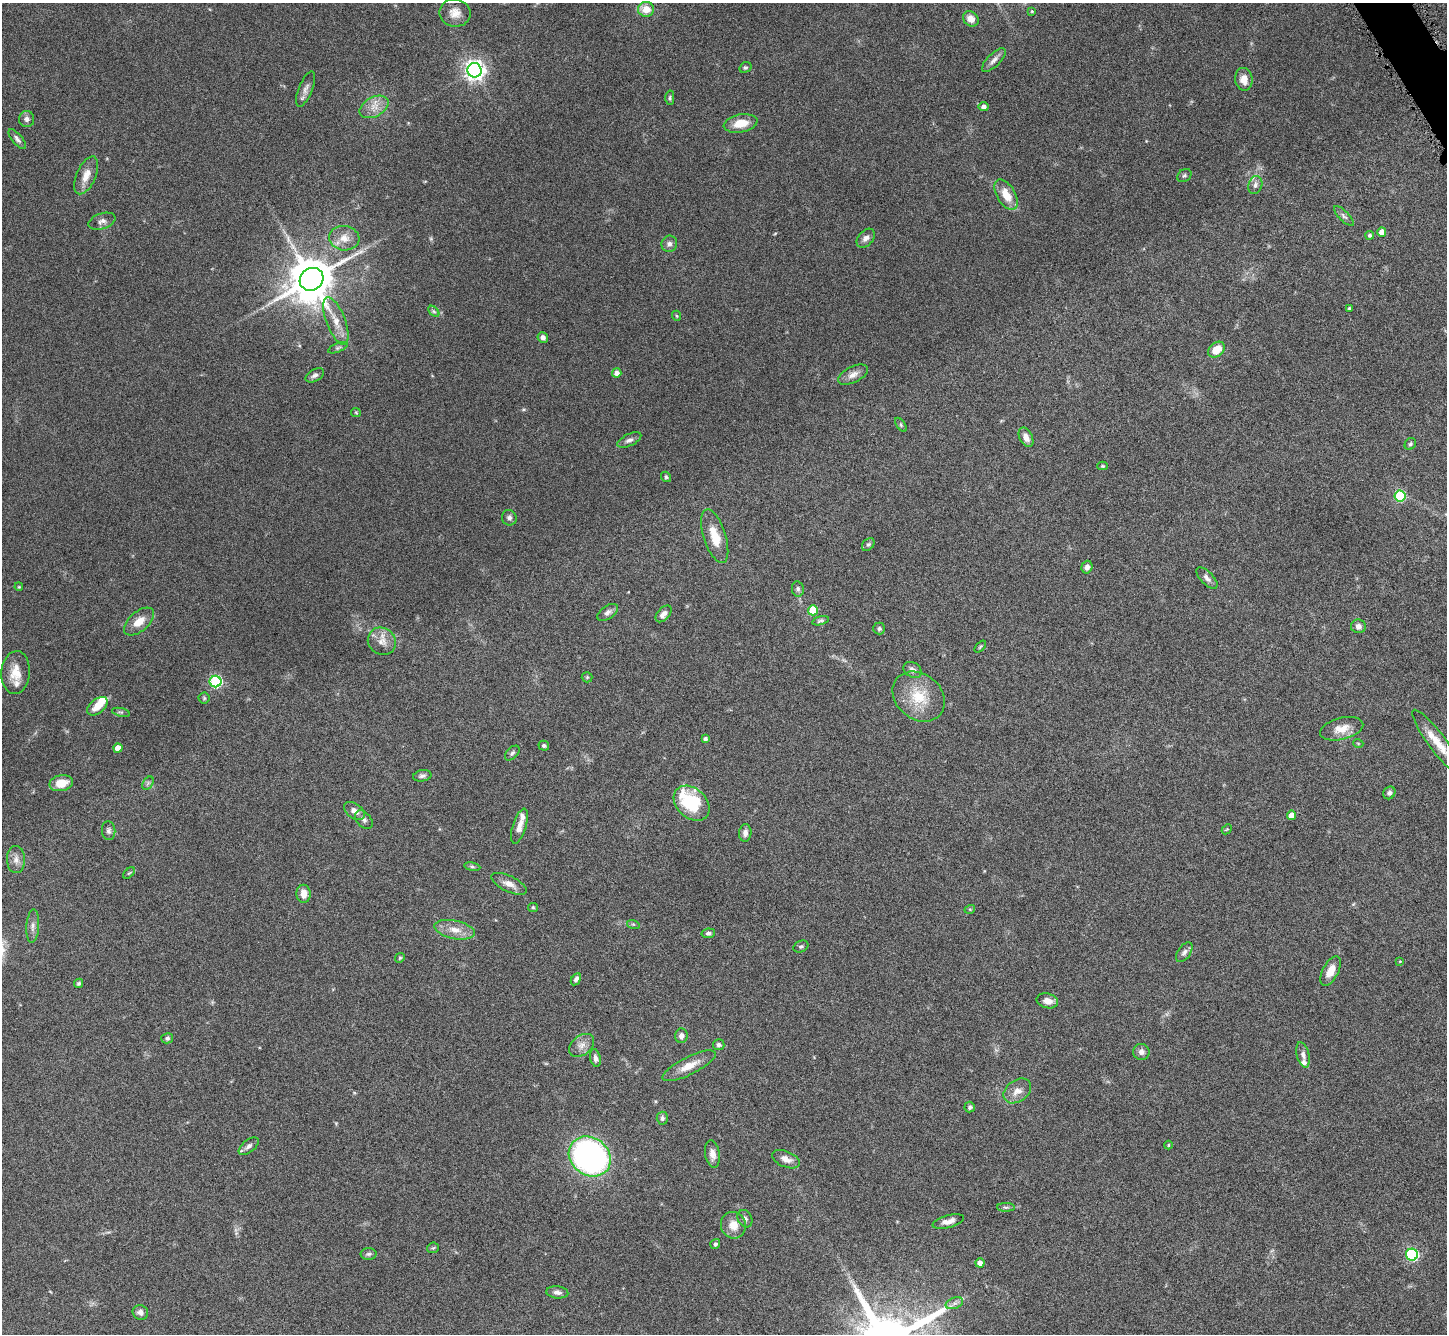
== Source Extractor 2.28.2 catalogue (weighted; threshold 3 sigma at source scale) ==
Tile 10 of 4 x 4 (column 2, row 3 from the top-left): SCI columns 1460-2904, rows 1634-2965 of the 5805 x 5795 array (HDU 1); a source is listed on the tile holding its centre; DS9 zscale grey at full resolution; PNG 1449 x 1336 px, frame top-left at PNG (2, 3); each listed source drawn as its Kron ellipse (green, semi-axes under 4 px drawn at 4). Shown black and unused: <1% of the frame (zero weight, under 8 of 16 exposures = <1% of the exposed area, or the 3 px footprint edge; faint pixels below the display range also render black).
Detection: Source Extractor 2.28.2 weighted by HDU 2 'WHT'; one run over the whole footprint, this tile lists its part. Background 0.0645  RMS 0.003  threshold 0.0124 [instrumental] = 3 sigma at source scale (4.09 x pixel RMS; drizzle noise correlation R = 1.36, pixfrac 0.8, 0.05/0.05 arcsec/px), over >= 5 px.
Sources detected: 140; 5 inside a brighter listed object's ellipse — not listed separately; the other 135 listed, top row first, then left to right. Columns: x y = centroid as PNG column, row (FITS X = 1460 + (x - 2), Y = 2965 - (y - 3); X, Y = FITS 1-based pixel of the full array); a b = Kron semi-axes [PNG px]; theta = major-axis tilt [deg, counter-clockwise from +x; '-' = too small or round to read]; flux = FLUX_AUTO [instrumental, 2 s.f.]
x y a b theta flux
646 9 8 7 - 3.5
1032 11 4 4 - 0.28
455 13 15 14 - 2.9
971 19 8 7 - 2.3
994 60 15 6 45 1.4
745 67 6 5 - 0.45
475 70 7 7 - 170
1244 79 11 8 -83 2.7
306 89 19 7 68 1.5
670 98 7 4 -89 0.46
374 107 15 9 29 3
984 107 5 4 - 1.1
27 119 8 7 - 1.1
741 123 17 9 11 4.5
17 139 12 5 -50 0.97
86 175 20 9 66 3.3
1184 175 7 6 - 0.54
1255 185 9 6 73 0.98
1006 195 17 9 -59 4.5
1344 216 13 5 -45 0.84
102 221 14 7 18 1.4
1382 232 4 4 - 2.6
1370 235 4 4 - 0.61
344 238 15 12 -7 3.2
866 238 11 7 47 1.3
669 244 8 7 - 1.1
312 279 12 11 - 1100
1349 308 3 3 - 0.32
434 311 7 4 -45 0.44
677 316 5 3 - 0.26
336 321 25 9 -69 4.1
543 337 5 5 - 1.1
338 348 10 4 22 0.61
1216 350 9 7 40 4.1
617 373 4 4 - 1.5
315 375 10 6 30 0.97
853 375 16 8 26 1.8
356 412 5 4 - 0.31
901 425 8 4 -55 0.47
1026 437 10 6 -64 1.8
629 440 13 6 26 1.1
1410 444 6 5 - 0.52
1103 466 5 4 - 0.35
666 477 5 4 - 0.41
1400 496 5 5 - 21
509 518 8 7 - 0.82
715 536 28 11 -72 5.5
868 544 7 5 46 0.56
1087 567 6 5 - 1.2
1207 578 14 6 -46 1.2
19 587 4 3 - 0.24
798 589 8 6 -80 0.64
813 610 5 5 - 9.6
608 612 12 6 35 1.1
664 614 10 6 48 1.4
820 621 8 4 15 0.53
139 622 18 9 42 3.4
1358 626 7 7 - 1.2
879 628 6 6 - 0.52
382 641 14 13 - 2.7
980 647 7 3 46 0.37
913 670 10 7 -30 1.3
16 673 21 14 86 4.5
587 677 5 5 - 0.34
216 682 6 6 - 38
919 697 28 22 -39 9.5
204 698 5 5 - 0.43
97 706 12 7 39 3.6
121 712 9 3 -12 0.49
1342 729 22 11 14 3.6
705 739 4 4 - 0.69
1358 743 5 3 - 0.25
1438 743 41 9 -53 6
544 746 5 5 - 0.53
118 748 4 4 - 3.1
512 753 9 5 46 0.65
422 776 9 5 10 0.8
61 783 12 8 12 4.6
148 783 7 4 57 0.56
1389 793 7 5 53 0.74
692 803 20 14 -43 15
354 811 12 7 -36 1.9
1292 815 4 4 - 2.6
364 820 11 7 -51 0.98
519 826 18 6 72 2.2
1227 829 6 4 43 0.33
109 831 9 6 -84 0.92
745 833 9 6 84 1.1
16 860 13 9 -89 1.8
472 867 8 4 -8 0.45
129 873 7 4 43 0.35
509 884 19 8 -25 2.3
304 894 9 7 -87 2.7
533 907 5 4 - 0.34
970 909 5 3 - 0.26
633 924 6 4 -18 0.36
33 926 16 6 86 1.4
455 930 20 9 -12 3.4
708 933 7 4 11 0.63
801 946 8 5 24 0.53
1184 952 11 6 55 1
400 958 5 4 - 0.38
1400 961 4 3 - 0.2
1331 971 16 8 62 3.3
576 979 6 4 58 0.87
79 983 5 4 - 0.5
1047 1001 11 7 -14 2
681 1036 7 6 - 1.3
167 1038 6 5 - 0.63
581 1045 14 9 38 2
719 1045 6 5 - 0.7
1141 1052 8 8 - 1.3
1303 1055 13 6 -76 1.2
595 1058 9 5 -78 1
689 1066 29 9 26 4.1
1017 1091 15 10 35 2.7
970 1107 5 5 - 0.63
662 1118 6 5 - 0.77
1168 1145 4 4 - 0.29
249 1146 12 6 39 1.1
712 1154 14 7 -80 1.8
590 1156 22 18 -38 96
786 1159 14 8 -23 2
1006 1207 9 4 -1 0.52
745 1219 9 7 -64 0.89
948 1221 16 6 15 1.8
733 1225 13 12 - 3.2
715 1244 5 5 - 0.48
433 1248 6 5 - 0.44
369 1254 8 6 2 0.66
1412 1255 6 6 - 38
980 1263 4 4 - 1.7
557 1292 11 6 -6 1.2
954 1303 9 5 20 0.98
140 1312 8 7 - 1.1
Isophote crosses this tile's border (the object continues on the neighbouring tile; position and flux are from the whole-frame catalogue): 1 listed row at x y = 1438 743